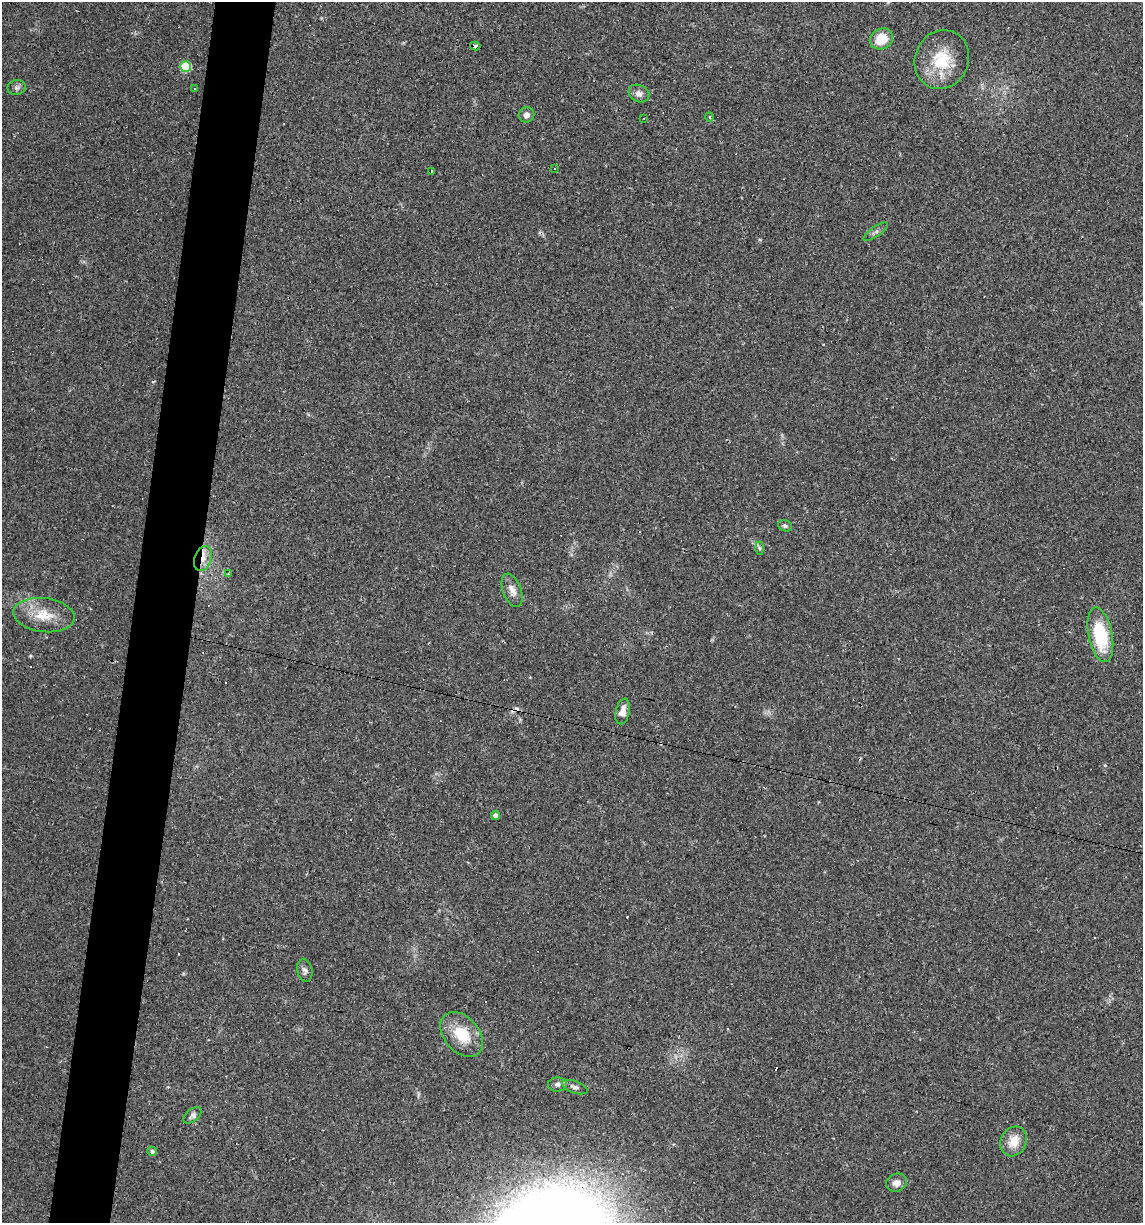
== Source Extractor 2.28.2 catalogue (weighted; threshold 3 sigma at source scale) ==
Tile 7 of 4 x 4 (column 3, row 2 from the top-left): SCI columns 2395-3535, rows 2445-3665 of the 4907 x 4887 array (HDU 1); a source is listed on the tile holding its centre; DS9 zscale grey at full resolution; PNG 1145 x 1225 px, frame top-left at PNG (2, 2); each listed source drawn as its Kron ellipse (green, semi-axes under 4 px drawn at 4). Shown black and unused: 5% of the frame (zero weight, under 2 of 3 exposures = <1% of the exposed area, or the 3 px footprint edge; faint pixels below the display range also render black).
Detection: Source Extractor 2.28.2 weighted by HDU 2 'WHT'; one run over the whole footprint, this tile lists its part. Background 0.0519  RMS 0.0065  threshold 0.0294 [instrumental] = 3 sigma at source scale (4.5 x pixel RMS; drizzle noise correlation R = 1.50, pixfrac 1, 0.05/0.05 arcsec/px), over >= 5 px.
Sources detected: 41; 11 cosmic-ray / hot-pixel residue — neither listed nor drawn; the other 30 listed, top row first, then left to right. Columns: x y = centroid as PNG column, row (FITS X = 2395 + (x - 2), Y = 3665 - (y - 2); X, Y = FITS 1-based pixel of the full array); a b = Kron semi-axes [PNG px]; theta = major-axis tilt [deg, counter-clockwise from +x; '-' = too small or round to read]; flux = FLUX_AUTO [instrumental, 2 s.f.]
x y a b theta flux
881 39 12 10 30 15
475 46 5 4 - 55
942 60 30 26 67 27
186 67 5 5 - 37
17 87 9 7 12 2
195 88 3 2 - 0.72
639 93 11 8 -26 3.7
526 115 8 7 - 2.8
709 117 5 3 - 0.67
643 119 3 3 - 0.99
555 168 3 2 - 0.49
432 171 3 3 - 9.3
876 232 14 5 35 2.1
785 526 7 5 -20 1.5
759 548 6 4 -88 1.1
203 558 13 8 68 6.1
228 574 3 3 - 0.75
512 590 17 9 -69 5.2
44 615 31 17 -7 17
1100 635 28 12 -79 37
623 711 13 7 77 5.3
496 816 4 4 - 3
305 970 12 7 -77 2.3
462 1034 25 17 -49 21
557 1084 9 7 4 2.4
575 1087 13 6 -19 2.6
193 1115 10 6 40 2.2
1014 1141 15 12 63 10
152 1151 5 4 - 1.9
896 1183 10 9 - 4.1
Overlapping masked pixels (flux is a lower limit): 2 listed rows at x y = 475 46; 203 558